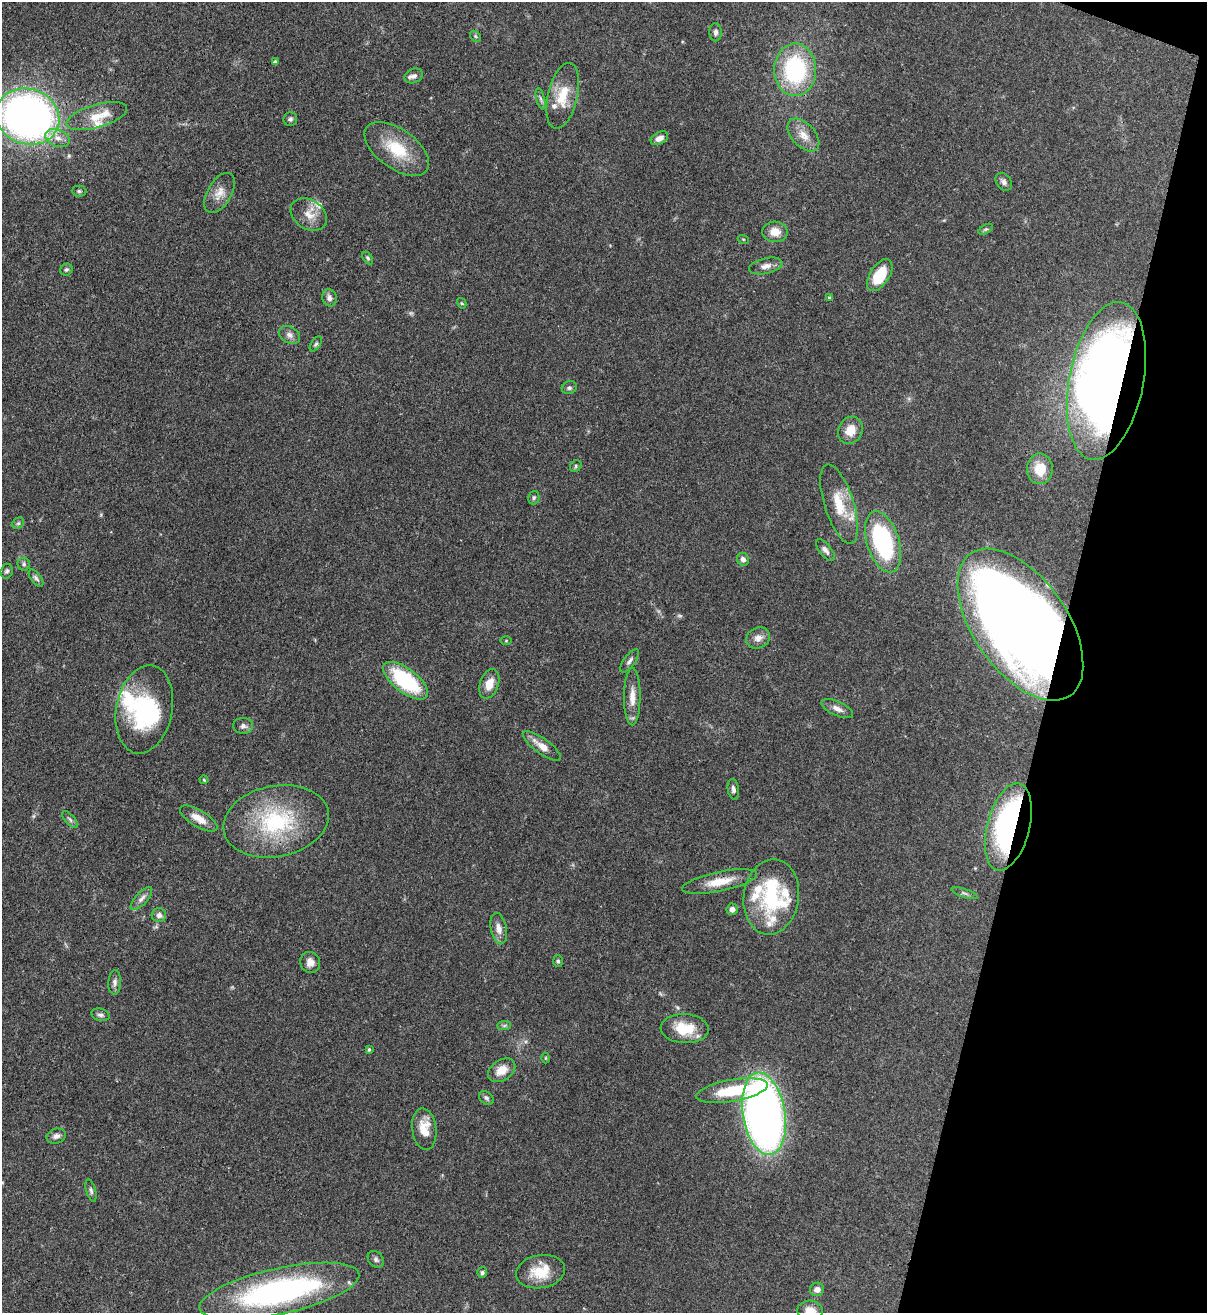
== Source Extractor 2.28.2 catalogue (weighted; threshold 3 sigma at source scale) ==
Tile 8 of 4 x 4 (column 4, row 2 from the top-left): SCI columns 3835-5039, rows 2652-3962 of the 5383 x 5305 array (HDU 1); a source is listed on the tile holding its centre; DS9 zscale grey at full resolution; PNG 1209 x 1315 px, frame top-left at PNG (2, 2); each listed source drawn as its Kron ellipse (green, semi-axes under 4 px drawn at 4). Shown black and unused: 13% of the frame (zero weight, under 3 of 4 exposures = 7% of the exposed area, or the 3 px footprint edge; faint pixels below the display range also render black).
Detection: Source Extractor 2.28.2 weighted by HDU 2 'WHT'; one run over the whole footprint, this tile lists its part. Background 0.105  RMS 0.0041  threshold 0.0186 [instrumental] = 3 sigma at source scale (4.5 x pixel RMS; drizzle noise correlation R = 1.50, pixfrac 1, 0.05/0.05 arcsec/px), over >= 5 px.
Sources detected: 104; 2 too faint to see at this stretch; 3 inside a brighter object's white glare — neither listed nor drawn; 10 inside a brighter listed object's ellipse — not listed separately; the other 89 listed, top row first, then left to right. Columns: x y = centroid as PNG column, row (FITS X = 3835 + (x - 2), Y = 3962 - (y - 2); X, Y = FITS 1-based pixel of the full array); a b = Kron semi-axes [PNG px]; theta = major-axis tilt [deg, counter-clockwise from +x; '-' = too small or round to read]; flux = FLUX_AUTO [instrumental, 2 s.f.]
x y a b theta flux
716 32 9 6 89 1.4
475 36 6 4 -47 0.68
275 62 4 4 - 1.1
795 70 26 21 -90 43
414 76 9 7 24 1.5
563 96 33 15 77 11
541 99 11 3 -75 0.96
97 116 31 11 16 7.8
28 117 32 27 -20 250
290 119 7 7 - 0.97
803 135 20 11 -47 5.2
58 138 13 8 -21 3.5
659 138 9 6 30 2.2
397 149 37 20 -36 17
1004 182 10 7 -51 1.5
79 191 7 5 -1 0.79
219 193 22 12 60 4.7
309 215 19 14 -34 5.7
986 229 8 4 30 0.7
775 232 12 10 -4 4.7
743 239 5 3 - 0.39
368 258 7 4 -59 0.65
766 266 17 8 12 2.7
66 270 6 5 - 0.82
880 275 18 9 57 12
329 298 9 7 -76 1.9
830 298 4 3 - 0.74
462 303 5 4 - 0.47
289 335 11 8 -30 2
316 344 8 4 57 0.76
1106 381 80 37 79 390
569 388 7 6 - 1
850 430 14 12 62 6
576 466 6 5 - 0.73
1040 469 15 13 -89 9
534 498 7 5 73 0.83
839 504 41 14 -72 12
18 523 6 5 - 0.72
883 542 32 16 -73 49
825 550 13 6 -51 1.7
743 559 6 6 - 1.7
24 564 6 6 - 0.9
7 571 7 6 - 0.91
36 578 10 5 -52 1.1
1020 625 87 47 -55 580
758 638 12 10 28 2.8
506 641 6 4 1 0.44
630 661 14 5 54 1.4
406 681 27 12 -37 36
489 684 15 9 71 5.1
632 697 29 8 90 5.2
144 709 44 28 79 41
837 709 17 7 -24 2.5
243 726 10 8 -4 1.7
542 746 23 7 -36 4.7
204 780 4 4 - 0.4
733 789 10 5 -81 1.4
199 818 21 8 -31 5.1
70 819 10 4 -48 1.1
276 821 53 35 12 43
1008 827 45 21 75 82
720 882 38 9 12 8.5
964 893 14 4 -19 1.1
771 897 38 27 82 30
141 898 14 6 48 2
732 909 6 5 - 1.9
159 915 7 7 - 1.7
499 928 16 8 -79 3.2
558 961 6 5 - 0.65
310 962 11 9 -62 3.2
115 982 12 6 88 1.6
100 1015 9 6 -16 1.3
504 1026 7 4 1 0.83
685 1029 24 14 -3 12
369 1049 3 3 - 0.65
545 1058 5 3 - 0.39
502 1070 15 10 35 5.2
732 1091 36 11 10 17
486 1098 8 6 -39 0.99
764 1114 41 21 -81 260
424 1129 21 12 -83 7.5
56 1136 10 7 15 1.9
91 1190 11 4 -74 1.1
376 1259 9 7 -50 1.3
541 1272 25 16 10 11
482 1273 5 5 - 0.83
817 1289 7 6 - 1.9
279 1291 81 23 12 100
810 1311 13 10 -4 4.6
Overlapping masked pixels (flux is a lower limit): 4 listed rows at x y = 28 117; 1106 381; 1020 625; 1008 827
Isophote crosses this tile's border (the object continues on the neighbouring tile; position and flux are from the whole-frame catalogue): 2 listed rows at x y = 28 117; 810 1311